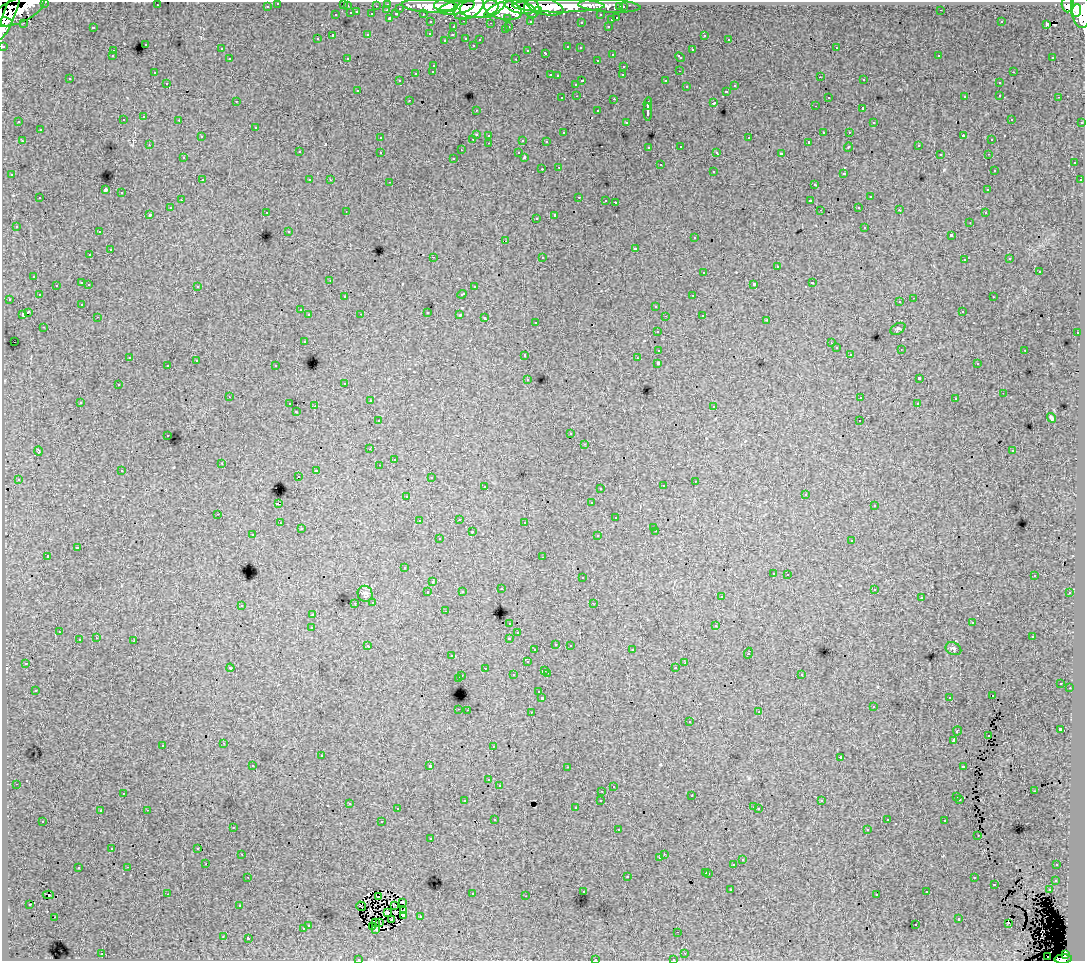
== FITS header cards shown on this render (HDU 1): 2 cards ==
NAXIS1  =                 1083
NAXIS2  =                  959

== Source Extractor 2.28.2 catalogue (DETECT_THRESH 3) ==
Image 1083 x 959 px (HDU 1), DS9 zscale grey, 1 PNG px = 1 image px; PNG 1087 x 963 px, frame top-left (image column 1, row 959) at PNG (2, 2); each listed source drawn as its Kron ellipse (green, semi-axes under 4 px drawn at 4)
Background 59.4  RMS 0.65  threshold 1.95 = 3 sigma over >= 5 px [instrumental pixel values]
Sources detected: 496; all 496 listed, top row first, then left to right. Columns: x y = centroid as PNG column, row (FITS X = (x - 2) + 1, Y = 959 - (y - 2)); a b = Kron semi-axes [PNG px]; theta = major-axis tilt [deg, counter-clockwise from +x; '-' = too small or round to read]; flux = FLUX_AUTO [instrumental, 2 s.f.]
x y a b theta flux
45 2 3 2 - 1500
278 3 3 3 - 1300
343 3 3 2 - 82
388 4 3 3 - 2300
157 5 3 2 - 68
445 5 11 6 1 83000
1068 5 7 6 - 55000
267 6 3 3 - 990
347 6 3 3 - 280
376 6 3 2 - 590
430 6 28 7 -3 140000
558 6 46 6 0 190000
609 6 31 6 -3 34000
457 7 18 6 12 140000
520 7 15 6 -12 170000
545 7 18 8 -13 160000
620 7 3 3 - 810
623 7 3 3 - 1000
400 8 3 3 - 450
469 8 16 9 29 130000
479 8 19 9 6 270000
503 9 19 10 -13 320000
532 9 9 8 - 98000
1080 9 18 9 -83 280000
387 10 3 2 - 220
494 10 12 4 34 69000
941 10 2 2 - 39
17 11 29 12 23 210000
538 11 4 3 - 33000
1076 11 6 4 83 71000
357 12 3 2 - 180
351 13 3 3 - 290
372 14 3 3 - 530
396 14 3 3 - 280
423 14 3 2 - 1100
336 15 3 3 - 130
601 15 3 3 - 1200
9 16 26 6 68 140000
390 18 3 3 - 800
508 18 3 3 - 490
617 18 3 3 - 410
611 20 3 3 - 170
464 21 3 2 - 200
530 21 3 3 - 530
6 22 6 4 -13 74000
431 22 3 3 - 1200
581 22 3 3 - 110
1001 22 3 2 - 71
23 23 3 2 - 70
491 23 2 2 - 32
1047 24 4 3 - 260
509 26 3 2 - 250
608 26 3 2 - 220
93 27 3 3 - 560
453 27 3 3 - 180
505 30 3 3 - 110
430 33 3 3 - 97
368 35 3 3 - 430
452 35 3 2 - 150
704 35 4 3 - 310
333 36 3 3 - 910
466 38 3 3 - 200
317 39 3 3 - 95
480 39 2 2 - 30
729 39 3 2 - 43
445 40 2 2 - 36
145 44 3 3 - 170
473 45 3 3 - 85
3 46 3 3 - 2800
568 47 3 3 - 260
580 48 3 3 - 100
836 48 3 2 - 200
221 49 3 3 - 98
528 50 3 3 - 81
692 50 3 3 - 240
113 51 3 2 - 170
546 53 4 3 - 190
612 54 3 3 - 230
939 55 3 2 - 110
112 56 3 3 - 89
680 57 5 3 - 220
1053 57 3 2 - 81
347 58 3 2 - 34
230 59 3 3 - 200
516 59 3 2 - 370
597 60 3 3 - 120
434 65 3 3 - 210
624 66 3 2 - 130
433 71 3 3 - 180
679 71 2 2 - 32
1013 72 3 2 - 120
154 73 3 2 - 130
416 73 3 3 - 210
550 75 3 2 - 190
622 75 3 2 - 55
557 76 3 3 - 120
820 77 2 2 - 63
70 79 3 2 - 53
864 80 3 2 - 100
399 81 3 3 - 75
582 81 3 2 - 360
666 81 3 3 - 850
167 83 3 2 - 120
999 83 3 2 - 64
576 84 3 3 - 150
735 86 3 3 - 230
687 87 3 3 - 200
358 90 2 2 - 68
726 91 3 3 - 130
1000 95 3 2 - 210
577 96 3 2 - 130
965 96 2 2 - 27
828 97 3 3 - 190
1059 97 3 2 - 76
562 98 3 3 - 200
614 99 3 2 - 330
409 100 3 2 - 120
236 101 3 2 - 50
648 103 6 3 83 1300
714 103 3 3 - 530
815 106 3 2 - 84
863 108 3 3 - 720
476 110 3 2 - 40
598 111 3 3 - 230
648 112 9 3 -88 1600
144 117 3 3 - 280
1011 119 3 2 - 48
123 120 3 3 - 170
179 120 3 2 - 120
19 122 3 2 - 66
626 122 3 3 - 130
874 122 3 3 - 79
1082 122 3 2 - 350
256 127 3 3 - 110
40 130 3 3 - 260
824 132 4 2 - 590
849 132 3 2 - 220
563 133 3 3 - 89
476 134 3 3 - 290
489 135 3 3 - 150
963 136 4 2 - 380
201 137 3 2 - 42
380 138 3 3 - 110
749 138 3 2 - 99
473 139 3 2 - 180
523 140 3 3 - 400
992 140 3 2 - 63
22 141 3 2 - 220
546 141 3 2 - 24
809 142 3 3 - 47
489 143 3 2 - 94
149 145 3 2 - 77
918 145 3 3 - 190
681 146 3 3 - 130
649 147 3 3 - 150
848 147 5 3 - 31
461 150 3 2 - 37
299 152 3 3 - 220
380 152 3 3 - 150
717 152 4 3 - 82
519 153 3 3 - 150
781 154 4 3 - 1200
940 154 3 2 - 74
988 154 3 2 - 48
524 157 3 2 - 42
183 158 3 3 - 180
454 158 3 3 - 95
1074 163 3 3 - 180
660 165 3 3 - 190
559 167 3 2 - 140
542 169 2 2 - 29
994 170 3 3 - 71
713 171 3 3 - 250
844 173 3 3 - 310
12 174 3 3 - 61
202 180 3 2 - 190
310 180 3 3 - 120
330 180 3 3 - 62
1080 180 3 3 - 140
390 182 3 2 - 270
815 185 3 3 - 34
105 190 3 3 - 5200
988 190 3 3 - 140
122 193 3 3 - 170
579 197 3 2 - 350
870 197 3 3 - 310
40 198 3 3 - 210
181 200 3 2 - 93
606 200 3 2 - 170
810 201 4 3 - 960
615 202 3 2 - 600
859 207 3 2 - 210
170 208 3 3 - 100
820 210 2 2 - 30
899 210 3 2 - 180
266 212 3 2 - 59
346 212 2 2 - 29
985 213 3 2 - 100
149 214 3 3 - 860
555 215 4 3 - 1200
536 218 3 3 - 93
970 222 3 2 - 25
16 226 3 3 - 150
865 227 3 3 - 330
289 231 3 3 - 130
99 232 3 2 - 200
951 235 3 3 - 560
695 238 3 3 - 180
506 241 3 2 - 43
635 248 3 3 - 600
110 249 3 3 - 390
90 255 3 2 - 110
433 257 2 2 - 400
542 257 3 3 - 270
1010 259 3 3 - 130
964 260 3 2 - 110
777 267 3 3 - 470
704 272 3 3 - 290
1039 272 3 3 - 480
34 276 3 3 - 160
330 280 3 2 - 43
82 283 3 3 - 370
812 283 3 3 - 430
89 284 3 2 - 190
754 284 4 3 - 990
56 285 3 3 - 220
197 286 3 3 - 210
474 287 3 3 - 110
462 294 5 3 - 320
39 295 3 3 - 110
693 295 3 2 - 130
345 297 3 3 - 110
993 297 3 2 - 72
914 298 3 2 - 180
9 299 3 2 - 170
900 302 3 3 - 130
82 304 3 3 - 140
656 306 3 3 - 230
300 310 3 3 - 170
962 311 3 2 - 82
28 312 4 3 - 750
427 312 3 3 - 340
22 314 4 3 - 440
361 314 3 2 - 49
309 315 3 3 - 210
460 315 4 4 - 34
702 315 3 2 - 190
665 316 3 2 - 51
98 317 3 2 - 130
485 318 3 3 - 390
767 320 3 2 - 92
536 322 3 3 - 240
44 327 3 2 - 140
898 329 8 5 31 77
657 331 3 3 - 210
1077 333 3 2 - 170
304 341 3 3 - 170
14 342 2 2 - 33
831 343 2 2 - 36
836 348 3 3 - 160
901 349 2 2 - 33
659 350 4 3 - 540
1025 350 3 2 - 210
850 354 3 2 - 90
525 355 3 3 - 320
130 357 3 2 - 79
637 358 3 2 - 76
196 361 3 2 - 44
658 363 3 3 - 1400
977 364 3 2 - 82
168 365 3 3 - 250
276 366 3 3 - 240
528 379 3 3 - 120
919 379 4 3 - 1200
345 383 3 3 - 92
118 385 3 2 - 150
1003 393 2 2 - 54
229 397 3 2 - 52
861 397 3 2 - 25
955 399 3 2 - 58
370 401 3 2 - 170
80 402 3 2 - 55
290 404 3 2 - 270
917 404 3 2 - 45
315 406 3 2 - 440
714 406 3 2 - 85
296 412 3 2 - 45
1052 418 5 2 - 59
378 421 3 3 - 230
860 421 2 2 - 29
571 434 3 2 - 77
168 435 3 2 - 180
585 444 3 2 - 110
370 449 2 2 - 31
38 451 5 2 - 50
1012 451 3 3 - 120
394 460 3 2 - 52
222 463 3 3 - 43
379 465 3 2 - 66
316 470 3 2 - 250
122 471 3 3 - 150
298 476 2 2 - 70
431 477 3 2 - 72
18 479 3 2 - 46
695 481 2 2 - 88
485 486 3 2 - 180
663 486 3 3 - 230
600 488 3 2 - 79
806 494 3 2 - 83
407 496 3 3 - 110
591 503 3 3 - 100
278 504 3 3 - 610
874 506 3 3 - 100
218 514 3 2 - 130
616 518 3 3 - 180
459 519 3 2 - 260
419 521 3 3 - 180
525 522 3 3 - 240
280 523 3 2 - 120
654 527 3 3 - 130
301 529 3 3 - 91
472 531 3 3 - 190
656 531 3 2 - 140
253 535 3 2 - 79
598 536 3 3 - 240
439 539 3 3 - 130
852 541 3 3 - 130
77 548 3 3 - 540
48 556 3 3 - 1200
543 557 3 2 - 88
404 568 3 3 - 110
773 573 3 3 - 170
788 574 3 2 - 110
1034 576 3 2 - 82
582 578 3 3 - 180
433 582 3 3 - 66
501 589 3 3 - 140
874 589 3 3 - 220
462 591 3 3 - 100
428 592 3 3 - 220
1070 593 3 3 - 100
365 594 8 7 - 140
721 597 2 2 - 37
921 598 2 2 - 32
373 602 3 3 - 250
355 603 3 3 - 110
593 603 3 2 - 32
241 605 3 3 - 370
445 611 2 2 - 34
313 614 4 2 - 36
510 623 3 3 - 250
972 623 3 2 - 42
716 626 3 3 - 380
312 627 3 3 - 200
59 632 3 3 - 110
518 633 3 3 - 120
1032 637 2 2 - 39
96 638 3 2 - 83
509 638 3 3 - 220
79 640 3 3 - 380
134 641 3 3 - 410
556 644 3 3 - 210
570 645 3 2 - 130
368 646 4 3 - 140
953 649 8 6 -26 86
535 650 3 3 - 120
632 650 3 2 - 160
748 653 5 3 - 500
451 656 3 2 - 110
527 662 3 3 - 360
26 663 3 3 - 84
685 663 3 2 - 130
230 668 4 3 - 44
485 668 3 3 - 190
675 668 3 3 - 68
545 670 3 3 - 440
547 673 3 2 - 290
801 674 3 3 - 150
513 675 3 3 - 310
462 676 3 2 - 230
459 679 3 3 - 490
1061 683 3 2 - 55
1070 688 2 2 - 200
35 690 3 2 - 42
539 692 3 3 - 130
992 696 2 2 - 32
949 697 3 2 - 150
542 698 3 3 - 1000
873 707 3 2 - 130
459 709 3 2 - 280
467 710 2 2 - 220
531 712 3 2 - 230
759 712 3 3 - 35
689 722 3 3 - 230
1060 729 4 3 - 1800
957 731 5 3 - 730
988 736 2 2 - 38
953 740 4 3 - 1600
224 743 3 3 - 130
163 745 3 3 - 210
493 746 3 2 - 80
321 756 3 3 - 390
841 757 3 2 - 33
253 765 3 2 - 130
430 766 3 3 - 1900
963 766 4 3 - 470
567 767 3 2 - 83
489 780 3 3 - 160
16 784 3 2 - 70
499 785 3 3 - 110
613 787 3 2 - 49
602 791 3 2 - 130
1034 791 3 2 - 120
123 793 2 2 - 58
692 796 3 2 - 76
957 797 3 3 - 89
960 799 3 2 - 73
601 800 3 3 - 170
464 801 3 3 - 170
822 801 3 3 - 110
349 803 3 2 - 240
753 807 3 2 - 190
575 808 3 3 - 97
397 809 3 3 - 150
759 809 3 2 - 67
147 810 3 2 - 260
100 811 3 3 - 79
495 819 3 3 - 100
887 820 3 3 - 91
43 821 3 3 - 160
945 821 3 3 - 210
382 822 3 3 - 510
233 827 3 2 - 61
867 829 3 2 - 84
618 830 3 2 - 130
978 835 3 2 - 61
431 839 3 3 - 82
112 848 3 2 - 83
198 848 2 2 - 33
241 854 3 2 - 100
664 854 2 2 - 210
660 858 3 3 - 150
742 860 3 3 - 270
206 864 3 2 - 61
734 865 3 3 - 610
1057 865 3 2 - 87
128 867 3 2 - 180
78 868 3 3 - 320
706 872 3 3 - 330
709 873 3 3 - 260
627 876 3 3 - 260
248 877 3 2 - 100
974 878 3 3 - 150
1056 880 3 3 - 160
994 884 3 3 - 200
730 890 3 2 - 65
1049 890 3 2 - 160
583 891 3 3 - 110
927 892 3 2 - 87
167 894 3 2 - 340
472 894 3 3 - 230
877 894 3 3 - 120
48 895 6 2 0 210
526 896 2 2 - 40
378 897 3 2 - 42
402 902 3 2 - 53
30 904 3 2 - 29
239 905 3 3 - 110
395 905 3 2 - 34
361 906 5 2 - 18
404 911 3 2 - 42
388 912 3 2 - 7.4
403 915 3 3 - 44
55 917 3 2 - 63
421 917 2 2 - 33
392 919 2 2 - 78
959 919 3 3 - 180
379 922 3 2 - 40
375 923 2 2 - 59
1008 923 3 2 - 42
308 925 3 3 - 110
916 925 3 3 - 210
372 927 3 2 - 43
303 929 3 3 - 230
376 929 3 2 - 55
678 932 2 2 - 25
223 937 3 2 - 29
248 938 3 3 - 1100
685 953 3 2 - 160
102 954 3 2 - 340
1065 955 4 3 - 15000
1048 957 2 2 - 220
358 959 3 2 - 96
595 959 3 2 - 190
673 959 3 2 - 120
1063 959 9 4 5 44000
At the frame edge (FLAGS 8, measured only in part): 9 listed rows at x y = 45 2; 278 3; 343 3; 6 22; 3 46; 358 959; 595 959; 673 959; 1063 959